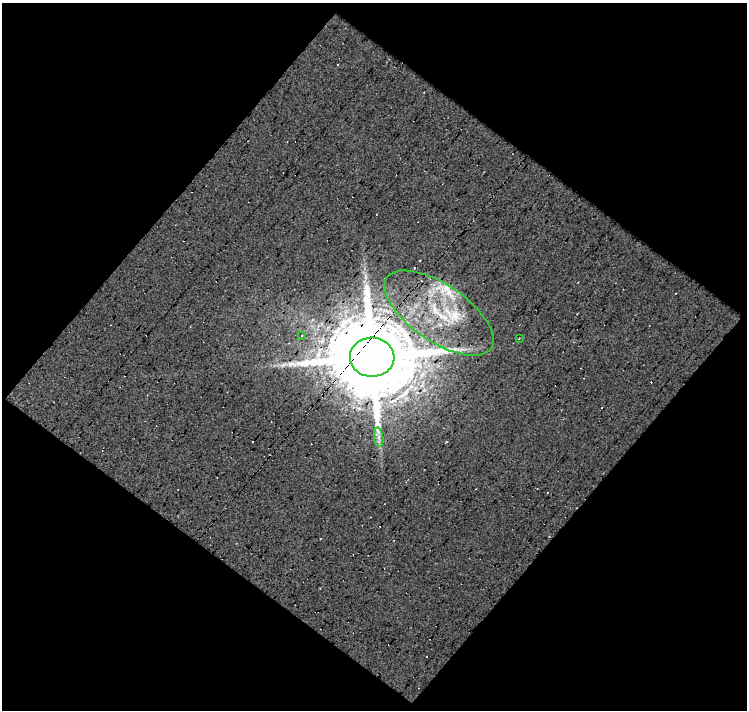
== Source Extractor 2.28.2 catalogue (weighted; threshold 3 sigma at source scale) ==
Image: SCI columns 1-745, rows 21-728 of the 745 x 749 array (HDU 1 of 3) = the unmasked area's bounding box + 8 px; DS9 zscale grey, full resolution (1 PNG px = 1 image px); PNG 749 x 712 px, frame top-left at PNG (2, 3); each listed source drawn as its Kron ellipse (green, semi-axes under 4 px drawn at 4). Shown black and unused: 51% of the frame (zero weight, under 22 of 44 exposures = <1% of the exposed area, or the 3 px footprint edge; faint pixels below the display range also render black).
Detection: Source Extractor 2.28.2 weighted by HDU 2 'WHT'. Background -0.112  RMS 0.24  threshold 0.97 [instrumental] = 3 sigma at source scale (4.09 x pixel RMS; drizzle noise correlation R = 1.36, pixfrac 0.8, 0.0396/0.0396 arcsec/px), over >= 5 px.
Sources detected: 12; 5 cosmic-ray / hot-pixel residue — neither listed nor drawn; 2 inside a brighter listed object's ellipse — not listed separately; the other 5 listed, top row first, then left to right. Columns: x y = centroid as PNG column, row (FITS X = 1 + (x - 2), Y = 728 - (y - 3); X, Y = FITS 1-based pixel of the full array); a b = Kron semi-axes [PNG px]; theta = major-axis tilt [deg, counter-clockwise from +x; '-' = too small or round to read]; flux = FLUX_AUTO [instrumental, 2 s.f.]
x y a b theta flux
439 313 63 28 -34 2000
302 335 4 4 - 22
519 339 3 2 - 15
372 357 22 19 -4 330000
379 437 9 4 -82 77
Overlapping masked pixels (flux is a lower limit): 2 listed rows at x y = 439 313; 372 357